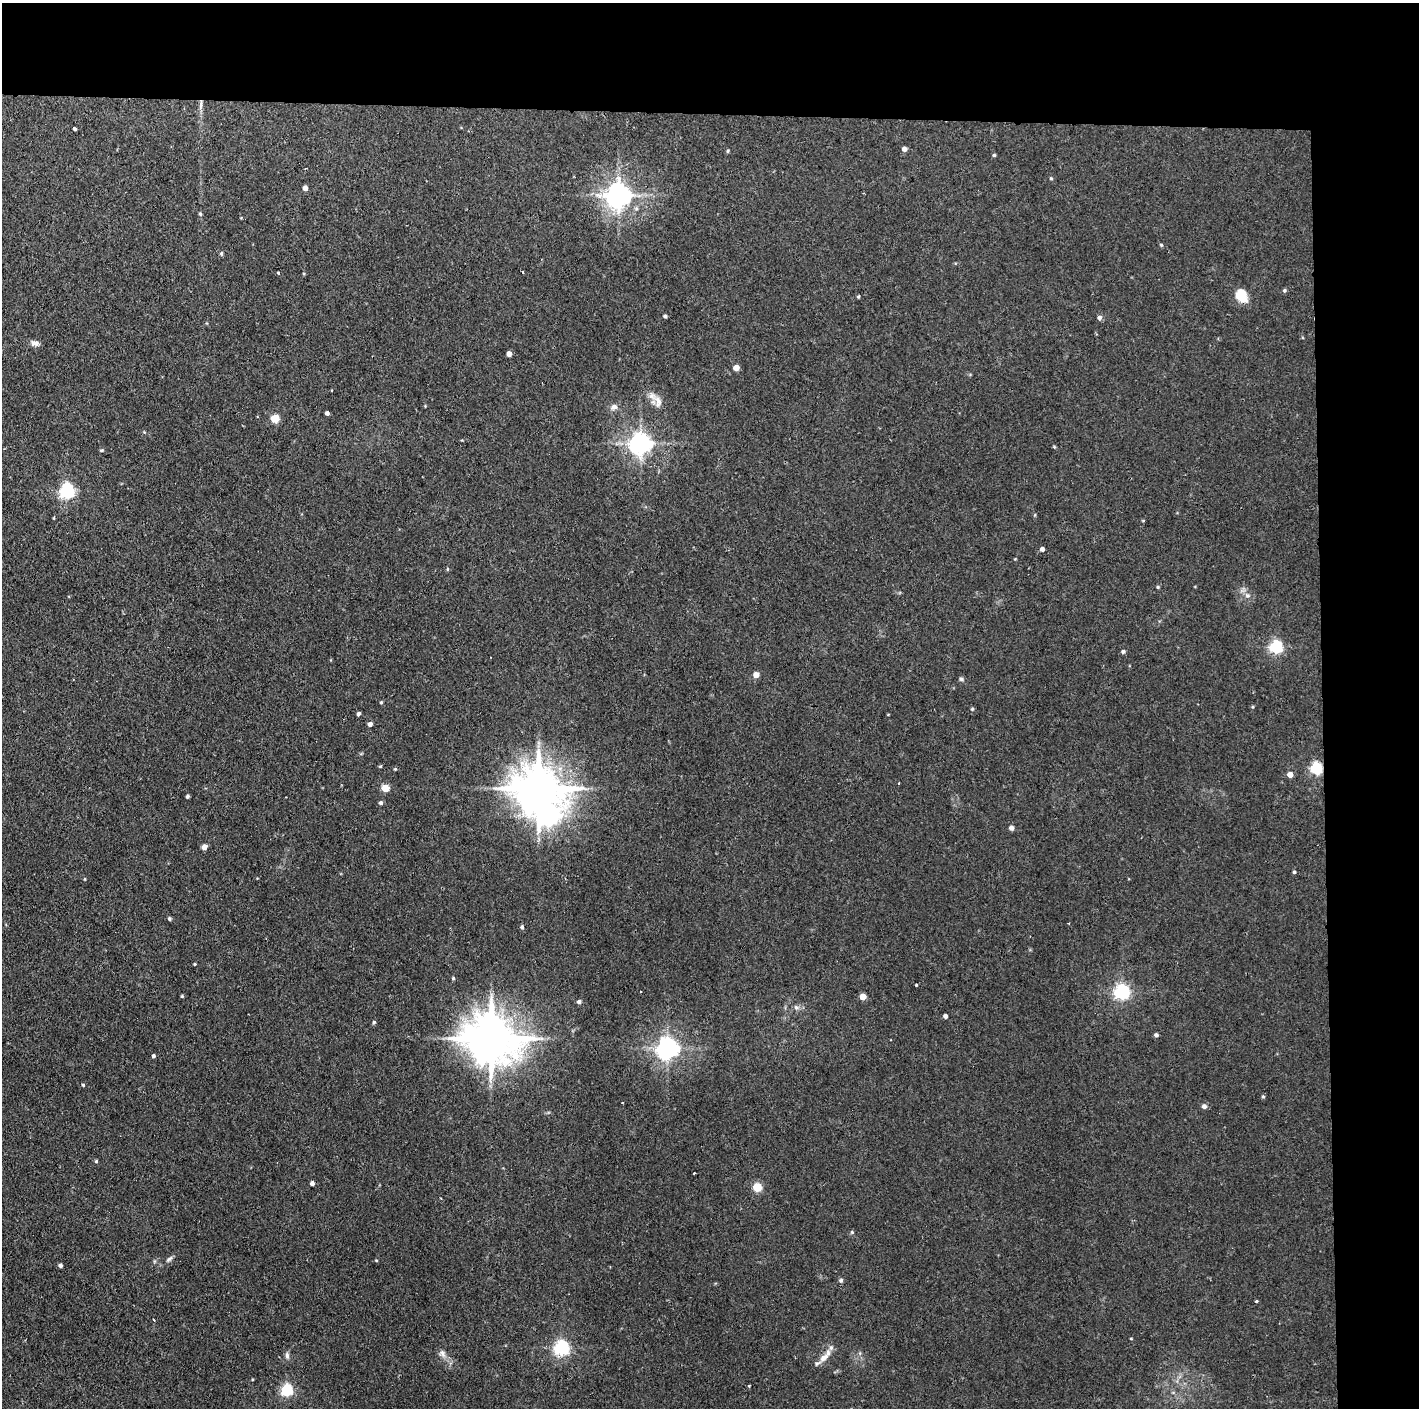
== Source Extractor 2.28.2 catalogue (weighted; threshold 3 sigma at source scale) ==
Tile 3 of 3 x 3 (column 3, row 1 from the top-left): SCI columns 2834-4250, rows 2814-4219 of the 4250 x 4220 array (HDU 1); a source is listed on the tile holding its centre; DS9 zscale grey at full resolution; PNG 1421 x 1410 px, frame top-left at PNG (2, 3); no overlay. Shown black and unused: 14% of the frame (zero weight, under 2 of 3 exposures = <1% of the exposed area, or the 3 px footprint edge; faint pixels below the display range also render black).
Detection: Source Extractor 2.28.2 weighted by HDU 2 'WHT'; one run over the whole footprint, this tile lists its part. Background 0.0464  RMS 0.0053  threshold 0.0237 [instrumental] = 3 sigma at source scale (4.5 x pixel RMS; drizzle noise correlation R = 1.50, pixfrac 1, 0.05/0.05 arcsec/px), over >= 5 px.
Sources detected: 94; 1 inside a brighter object's white glare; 2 cosmic-ray / hot-pixel residue — not listed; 1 inside a brighter listed object's ellipse — not listed separately; the other 90 listed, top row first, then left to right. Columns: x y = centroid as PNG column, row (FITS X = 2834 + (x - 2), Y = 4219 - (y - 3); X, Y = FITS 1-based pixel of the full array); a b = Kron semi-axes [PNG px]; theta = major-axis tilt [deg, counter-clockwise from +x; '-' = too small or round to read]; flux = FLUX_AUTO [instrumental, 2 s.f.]
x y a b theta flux
201 105 16 4 84 2.5
74 129 4 3 - 1.8
904 149 5 4 - 2.3
728 151 5 4 - 0.63
994 155 4 4 - 0.68
1051 178 4 4 - 0.57
305 188 5 4 - 2.8
618 195 8 7 - 590
200 214 5 4 - 0.79
1161 245 4 4 - 0.61
221 253 5 4 - 0.85
523 272 3 2 - 0.8
278 273 3 3 - 0.47
1284 290 5 5 - 0.87
1241 295 15 11 -62 11
858 296 4 3 - 0.61
665 316 4 3 - 0.98
1099 318 6 5 - 1.6
35 343 11 6 -11 2.5
509 354 4 4 - 2.9
736 368 5 4 - 6.2
658 401 20 9 -69 4.5
614 407 9 8 - 2.3
327 413 4 4 - 1.6
275 418 7 7 - 7.6
144 432 4 4 - 0.44
641 443 7 7 - 400
1054 447 4 4 - 0.51
101 450 5 4 - 0.67
67 491 6 6 - 140
54 518 4 3 - 0.42
1143 521 5 3 - 0.42
1042 549 4 4 - 1.9
447 569 5 3 - 0.56
1158 587 5 4 - 0.56
1247 595 6 5 - 1.3
1276 647 6 6 - 93
1123 651 5 5 - 1
756 675 6 6 - 3.5
961 679 6 5 - 1
381 702 4 4 - 0.6
972 709 4 4 - 0.63
358 714 4 4 - 1.3
370 724 4 4 - 2.5
1316 768 5 5 - 75
1290 774 5 4 - 4.2
385 788 5 5 - 13
539 788 15 12 -4 2300
187 796 4 3 - 0.95
381 803 5 5 - 1.1
1011 828 5 5 - 2.2
204 847 5 5 - 2.6
1294 872 4 4 - 0.85
169 919 4 4 - 1
522 927 5 4 - 0.99
194 964 4 3 - 0.48
453 978 4 4 - 0.69
916 985 3 3 - 0.76
1122 992 6 6 - 150
182 996 4 4 - 0.6
863 997 4 4 - 7.2
579 1002 5 5 - 1.3
796 1007 7 5 -43 1.3
945 1016 4 4 - 1.6
374 1022 5 4 - 0.8
1156 1035 4 4 - 1.4
491 1039 16 13 -13 2500
668 1048 8 7 - 400
153 1056 4 4 - 1.1
83 1085 4 4 - 0.69
1263 1096 5 4 - 0.67
1204 1106 5 5 - 1.9
96 1161 4 4 - 0.7
694 1173 3 2 - 0.58
312 1183 4 4 - 1.9
757 1187 8 7 - 8.4
852 1232 5 4 - 0.7
169 1259 12 4 44 1.5
376 1260 5 3 - 0.38
60 1265 4 4 - 1.4
841 1280 6 6 - 0.97
1256 1301 4 3 - 0.51
154 1320 3 2 - 0.52
1131 1338 4 3 - 0.38
561 1348 6 6 - 150
442 1353 13 7 -67 2.6
287 1356 10 5 -80 1.7
824 1358 18 8 40 5.5
749 1385 3 2 - 0.82
287 1390 5 5 - 67
Overlapping masked pixels (flux is a lower limit): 2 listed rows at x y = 201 105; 1316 768